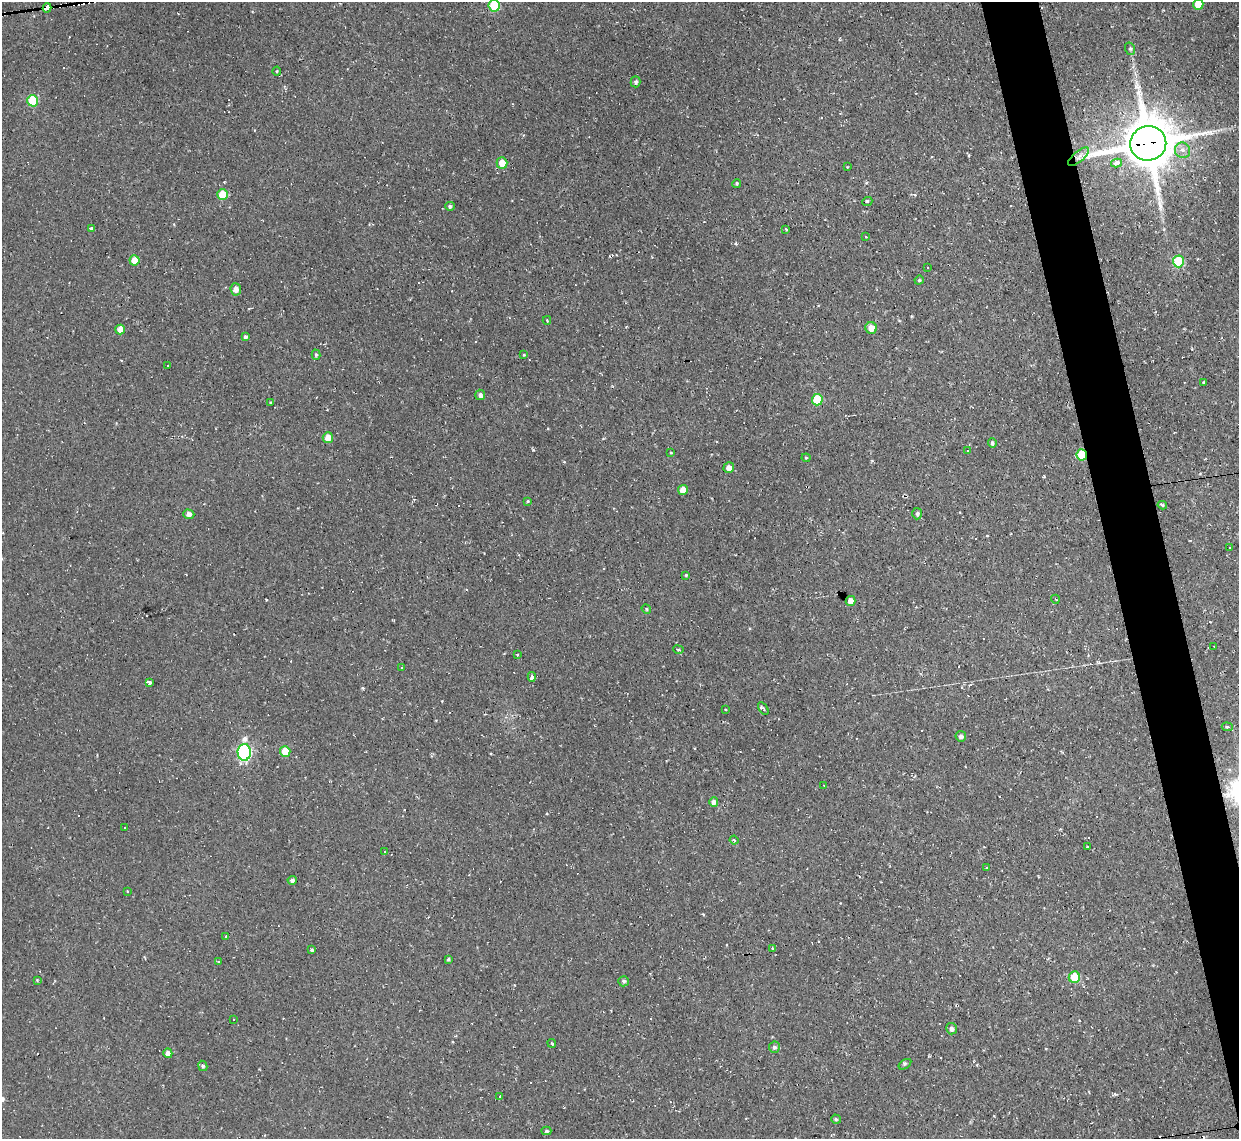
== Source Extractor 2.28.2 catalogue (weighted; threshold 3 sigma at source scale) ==
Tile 6 of 4 x 4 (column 2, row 2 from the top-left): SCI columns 1238-2474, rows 2404-3540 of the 4948 x 4925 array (HDU 1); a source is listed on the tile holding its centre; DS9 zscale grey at full resolution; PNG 1241 x 1141 px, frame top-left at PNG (2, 2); each listed source drawn as its Kron ellipse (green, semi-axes under 4 px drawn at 4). Shown black and unused: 4% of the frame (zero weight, under 2 of 3 exposures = <1% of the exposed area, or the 3 px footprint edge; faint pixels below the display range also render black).
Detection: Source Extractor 2.28.2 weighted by HDU 2 'WHT'; one run over the whole footprint, this tile lists its part. Background 0.146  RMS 0.0073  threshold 0.0329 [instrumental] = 3 sigma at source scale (4.5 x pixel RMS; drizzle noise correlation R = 1.50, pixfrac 1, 0.05/0.05 arcsec/px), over >= 5 px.
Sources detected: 120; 28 cosmic-ray / hot-pixel residue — neither listed nor drawn; the other 92 listed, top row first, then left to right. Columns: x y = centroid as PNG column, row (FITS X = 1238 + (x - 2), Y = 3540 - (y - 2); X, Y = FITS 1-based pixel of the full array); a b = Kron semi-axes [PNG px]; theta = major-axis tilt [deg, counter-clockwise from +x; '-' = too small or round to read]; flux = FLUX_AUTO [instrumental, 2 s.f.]
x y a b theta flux
1198 4 5 5 - 14
494 5 6 5 - 36
47 8 4 4 - 150
1130 49 6 5 - 1.2
277 71 4 4 - 0.9
636 82 5 5 - 2
33 101 6 5 - 31
1148 143 18 17 - 3800
1182 150 8 7 - 4.3
1079 157 13 5 40 3.7
502 163 5 5 - 11
1116 163 5 4 - 8.4
847 167 3 2 - 0.45
737 183 4 4 - 1.1
222 194 5 5 - 15
867 202 5 3 - 0.92
450 206 5 4 - 1.8
91 228 4 3 - 1.2
786 229 3 2 - 0.74
866 237 4 2 - 0.5
134 260 5 5 - 12
1178 261 6 5 - 39
928 268 3 2 - 1
919 280 5 4 - 0.88
236 289 6 5 - 4.2
547 320 4 3 - 0.8
871 328 6 5 - 7.2
120 329 5 4 - 6.4
245 337 4 3 - 2
316 355 5 4 - 1.2
524 355 4 4 - 0.95
167 366 3 3 - 1.8
1204 382 3 2 - 0.64
480 395 5 5 - 2.4
817 400 6 5 - 26
271 402 3 2 - 1
328 438 5 5 - 8.3
992 443 4 4 - 1.9
967 450 2 2 - 0.64
671 453 4 2 - 0.57
1082 455 5 5 - 28
806 458 4 4 - 0.76
729 468 5 5 - 4.7
683 490 5 5 - 8.4
528 501 3 3 - 0.93
1162 505 5 3 - 1.1
189 514 5 4 - 3.2
917 514 6 5 - 1.5
1229 548 3 3 - 5
686 575 4 3 - 0.9
1055 599 4 3 - 0.8
850 601 5 5 - 6.7
646 609 5 4 - 0.99
1214 647 3 2 - 1.7
678 650 5 2 - 0.73
517 655 3 3 - 0.75
402 668 3 3 - 8.2
532 677 5 3 - 2
150 682 3 3 - 63
763 708 7 4 -56 1.3
725 709 3 2 - 0.66
1227 727 5 3 - 0.91
961 736 5 5 - 2.1
285 751 5 5 - 16
244 752 8 6 -90 150
824 786 3 2 - 0.59
714 802 4 4 - 3.2
124 827 3 3 - 2.8
734 840 4 3 - 1.2
1087 847 3 2 - 1.1
384 851 3 3 - 6.4
987 868 3 2 - 0.61
292 880 4 4 - 2.1
127 891 2 2 - 0.81
226 936 3 3 - 0.6
773 948 3 2 - 0.97
312 950 3 3 - 1.2
448 960 3 3 - 1.1
219 961 3 3 - 3.5
1074 977 6 5 - 22
37 980 4 3 - 0.66
624 981 5 5 - 1.5
233 1019 2 2 - 0.62
952 1029 6 5 - 2.5
552 1043 4 2 - 0.65
774 1047 6 5 - 1.9
168 1053 4 4 - 4
905 1064 7 4 34 1.1
203 1066 5 4 - 1.5
500 1096 3 3 - 0.71
836 1119 5 4 - 1.2
546 1131 5 4 - 1.2
Overlapping masked pixels (flux is a lower limit): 4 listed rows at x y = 47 8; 1148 143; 1079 157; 1082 455
Isophote crosses this tile's border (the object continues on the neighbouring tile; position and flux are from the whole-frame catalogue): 2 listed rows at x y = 1198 4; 494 5
Unlisted compact peaks at least as high as the median listed source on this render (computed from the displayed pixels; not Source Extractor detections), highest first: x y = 533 450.